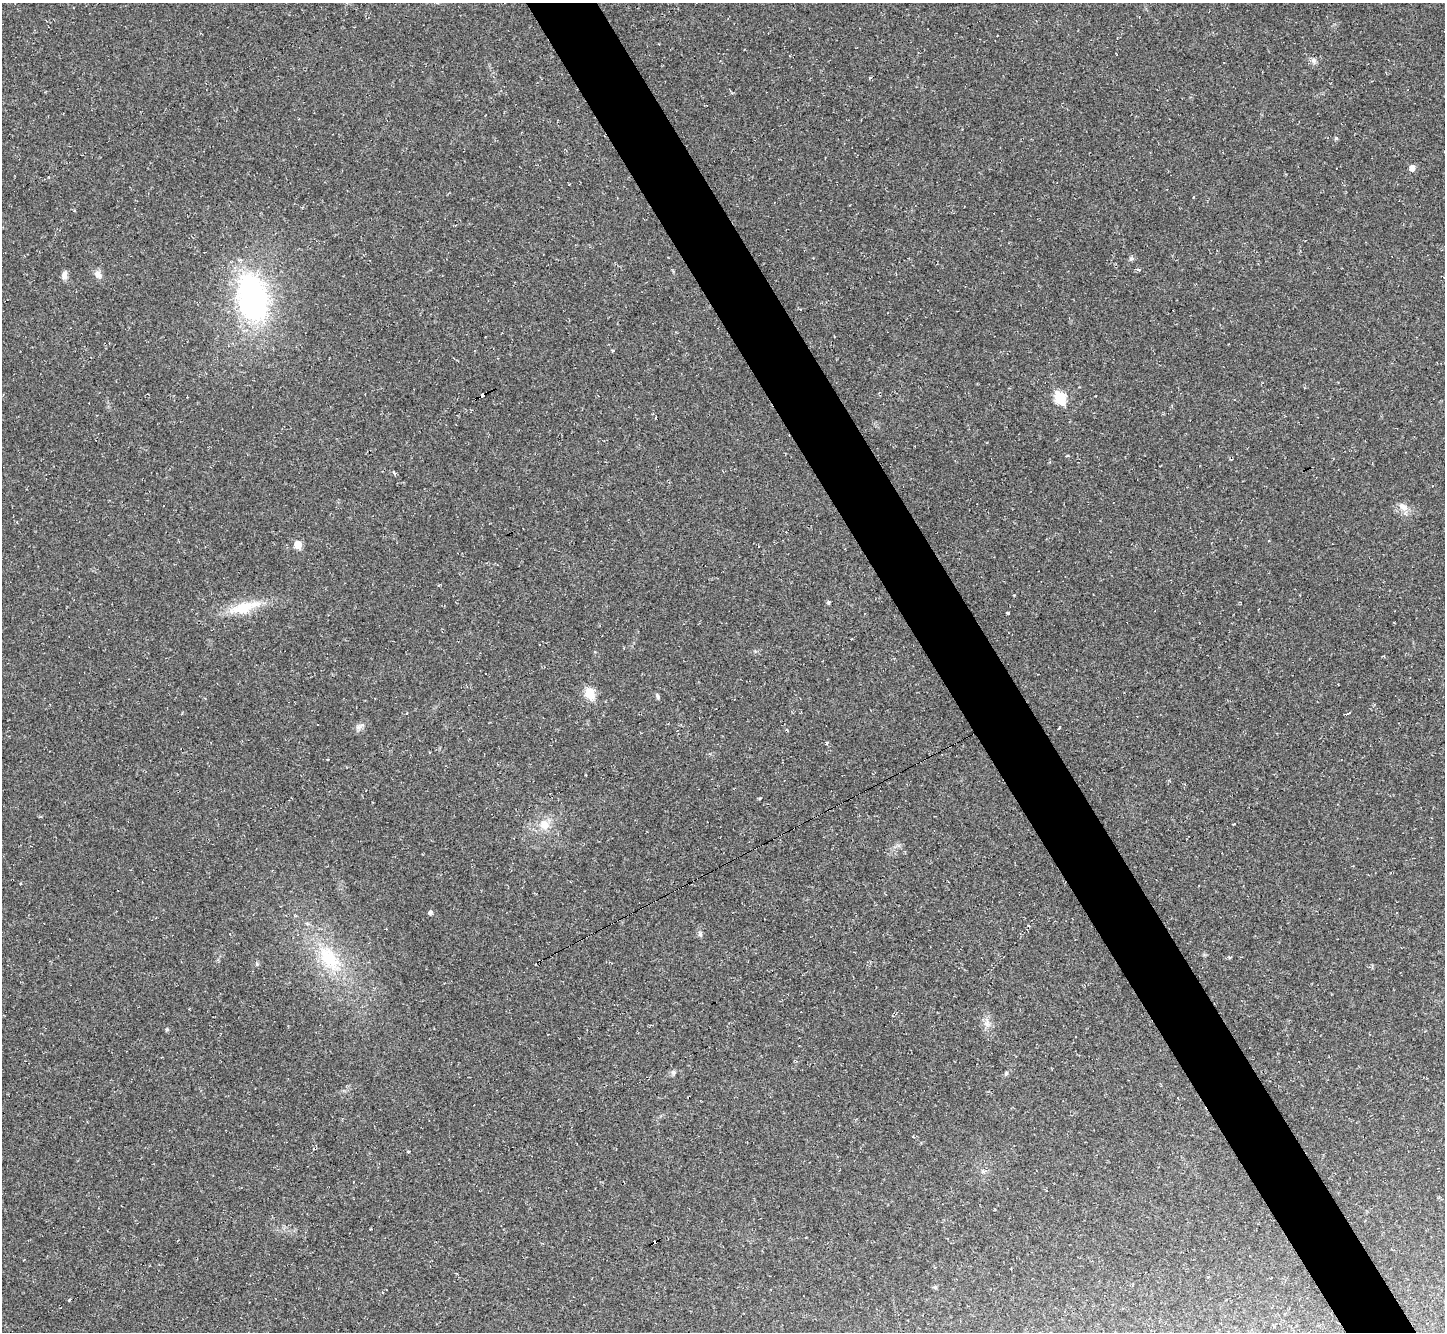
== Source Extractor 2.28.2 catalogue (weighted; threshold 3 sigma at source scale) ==
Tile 6 of 4 x 4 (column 2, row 2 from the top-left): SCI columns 1444-2886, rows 2950-4279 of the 5772 x 5763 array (HDU 1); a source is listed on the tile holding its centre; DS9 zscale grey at full resolution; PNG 1447 x 1334 px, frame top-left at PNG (2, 3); no overlay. Shown black and unused: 5% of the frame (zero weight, under 2 of 3 exposures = <1% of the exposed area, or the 3 px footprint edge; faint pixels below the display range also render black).
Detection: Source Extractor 2.28.2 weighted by HDU 2 'WHT'; one run over the whole footprint, this tile lists its part. Background 0.045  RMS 0.0066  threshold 0.0299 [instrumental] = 3 sigma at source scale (4.5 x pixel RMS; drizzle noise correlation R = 1.50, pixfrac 1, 0.05/0.05 arcsec/px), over >= 5 px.
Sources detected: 40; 8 cosmic-ray / hot-pixel residue — not listed; the other 32 listed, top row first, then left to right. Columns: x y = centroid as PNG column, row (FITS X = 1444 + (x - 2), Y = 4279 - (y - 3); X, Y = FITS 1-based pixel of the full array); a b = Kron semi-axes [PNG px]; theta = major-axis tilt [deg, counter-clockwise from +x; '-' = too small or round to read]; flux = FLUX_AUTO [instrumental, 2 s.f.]
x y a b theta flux
1313 61 7 7 - 2
870 77 4 3 - 0.8
1336 138 5 4 - 0.82
1412 168 5 5 - 4.5
1131 259 6 5 - 1.1
98 274 12 8 -58 3.3
64 275 10 7 77 2.9
252 297 45 27 -77 150
800 310 3 3 - 4.2
482 394 5 3 - 30
1060 398 7 6 - 47
1403 507 14 8 -31 4.8
298 545 5 5 - 12
828 602 5 4 - 1
242 608 29 16 12 18
1008 613 3 3 - 0.62
851 639 3 2 - 0.68
590 693 6 5 - 29
657 696 8 5 -64 1.3
1349 713 3 3 - 5.4
1059 728 3 3 - 3.8
545 825 14 12 -39 8.2
431 912 5 4 - 1.8
700 934 7 5 -83 1.4
1230 957 5 3 - 0.77
329 958 40 21 -57 36
987 1024 11 7 -68 3.6
167 1029 4 4 - 0.94
674 1072 7 6 - 1.5
1006 1073 6 4 47 1
408 1152 4 3 - 0.53
935 1287 6 4 -18 0.81
Overlapping masked pixels (flux is a lower limit): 1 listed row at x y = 482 394
Unlisted compact peaks at least as high as the median listed source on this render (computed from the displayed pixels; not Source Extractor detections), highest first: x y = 257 964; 358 727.